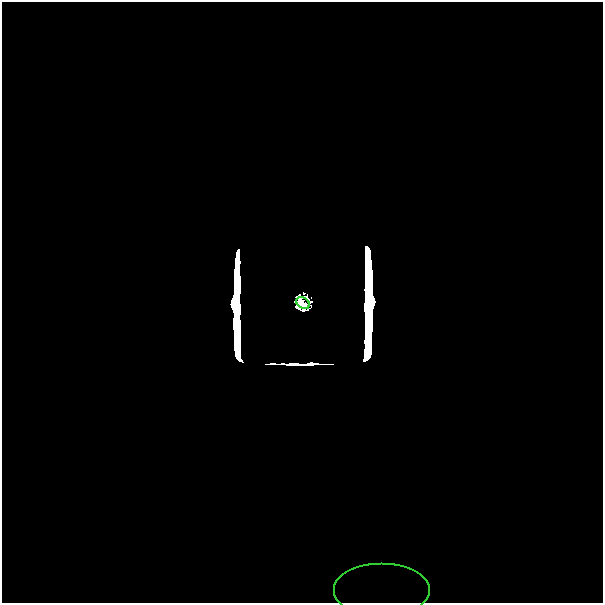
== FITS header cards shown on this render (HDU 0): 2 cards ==
NAXIS1  =                  601
NAXIS2  =                  601

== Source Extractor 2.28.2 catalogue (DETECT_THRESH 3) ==
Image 601 x 601 px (HDU 0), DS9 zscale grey, 1 PNG px = 1 image px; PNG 605 x 605 px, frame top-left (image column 1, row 601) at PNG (2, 2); each listed source drawn as its Kron ellipse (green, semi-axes under 4 px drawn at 4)
Background -2.52e-38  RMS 1.4e-37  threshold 4.11e-37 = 3 sigma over >= 5 px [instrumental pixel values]
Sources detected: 8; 6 with non-positive FLUX_AUTO (blend fragments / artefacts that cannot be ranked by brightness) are neither listed nor drawn; the other 2 listed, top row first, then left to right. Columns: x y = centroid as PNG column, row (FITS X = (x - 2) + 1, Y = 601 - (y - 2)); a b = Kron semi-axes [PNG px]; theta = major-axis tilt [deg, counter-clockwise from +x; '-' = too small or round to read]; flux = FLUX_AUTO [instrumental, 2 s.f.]
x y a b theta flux
303 303 7 5 -34 5.6e+01
382 591 48 27 0 2.3e-12
At the frame edge (FLAGS 8, measured only in part): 1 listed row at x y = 382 591
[6 non-positive-flux detections neither listed nor drawn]